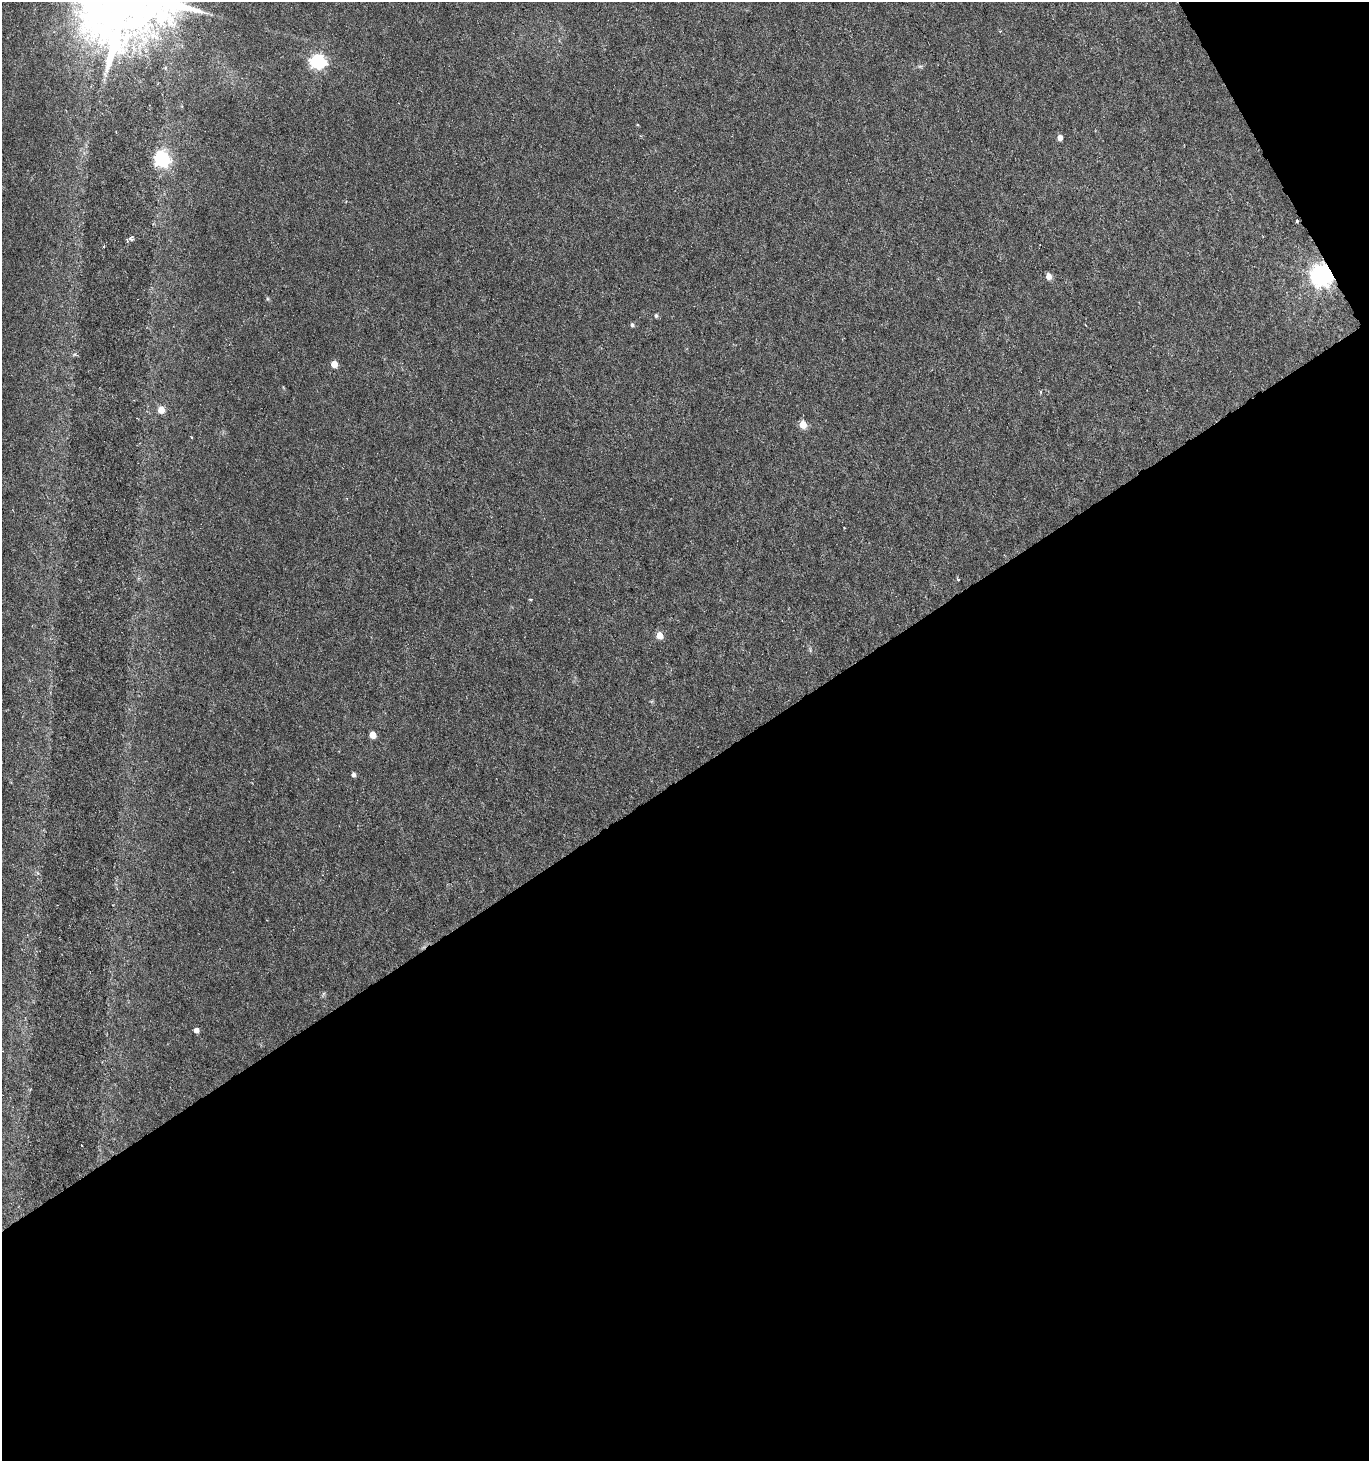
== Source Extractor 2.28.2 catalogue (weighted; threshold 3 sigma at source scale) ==
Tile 4 of 2 x 2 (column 2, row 2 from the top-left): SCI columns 1430-2796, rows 1-1459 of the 2875 x 2918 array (HDU 1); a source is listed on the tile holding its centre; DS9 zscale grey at full resolution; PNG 1371 x 1463 px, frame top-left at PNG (2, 2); no overlay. Shown black and unused: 49% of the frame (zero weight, under 3 of 6 exposures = <1% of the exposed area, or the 3 px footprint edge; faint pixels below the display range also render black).
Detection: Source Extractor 2.28.2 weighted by HDU 2 'WHT'; one run over the whole footprint, this tile lists its part. Background 0.00886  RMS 0.0018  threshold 0.00716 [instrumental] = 3 sigma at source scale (4.09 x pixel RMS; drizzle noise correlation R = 1.36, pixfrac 0.8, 0.0396/0.0396 arcsec/px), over >= 5 px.
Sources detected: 26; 1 cosmic-ray / hot-pixel residue — not listed; the other 25 listed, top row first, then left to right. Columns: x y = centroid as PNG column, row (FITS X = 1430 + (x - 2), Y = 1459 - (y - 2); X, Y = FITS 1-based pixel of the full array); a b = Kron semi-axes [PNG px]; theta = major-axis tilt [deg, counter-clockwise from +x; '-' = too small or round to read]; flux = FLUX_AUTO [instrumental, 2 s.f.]
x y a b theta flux
318 62 7 6 - 39
920 66 7 4 0 0.28
165 68 5 5 - 0.24
1060 137 5 4 - 1.1
162 159 8 6 -72 40
1297 221 4 3 - 0.22
131 239 7 6 - 0.65
103 246 3 2 - 0.2
1321 275 8 7 - 130
1049 276 5 4 - 1.6
656 316 6 5 - 0.27
632 325 5 4 - 0.37
1085 325 3 2 - 0.17
334 364 5 4 - 3
161 410 5 5 - 2.6
803 424 5 4 - 3.7
191 437 3 3 - 0.42
844 528 2 2 - 0.15
958 579 4 3 - 0.2
531 600 3 3 - 0.31
659 635 5 5 - 2.5
373 735 5 5 - 2.4
353 775 5 4 - 0.54
196 1030 4 4 - 1.2
82 1145 3 2 - 0.16
Overlapping masked pixels (flux is a lower limit): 1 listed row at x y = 1321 275